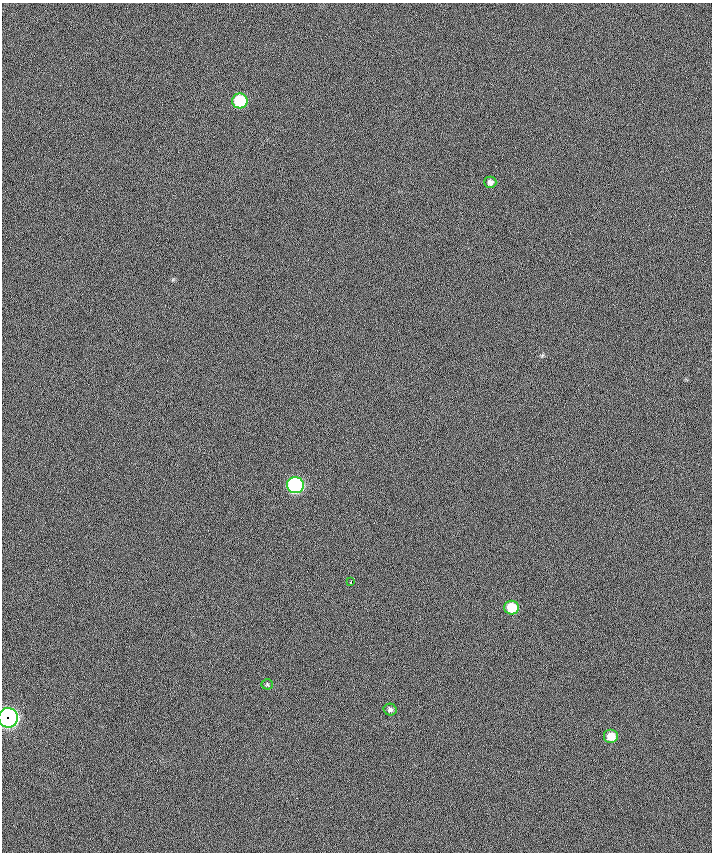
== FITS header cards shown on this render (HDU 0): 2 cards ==
NAXIS1  =                  710 /
NAXIS2  =                  850 /

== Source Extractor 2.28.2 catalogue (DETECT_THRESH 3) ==
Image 710 x 850 px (HDU 0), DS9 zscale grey, 1 PNG px = 1 image px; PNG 714 x 854 px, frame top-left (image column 1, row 850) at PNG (2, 3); each listed source drawn as its Kron ellipse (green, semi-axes under 4 px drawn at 4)
Background -2.39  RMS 25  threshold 75.8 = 3 sigma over >= 5 px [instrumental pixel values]
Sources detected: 9; all 9 listed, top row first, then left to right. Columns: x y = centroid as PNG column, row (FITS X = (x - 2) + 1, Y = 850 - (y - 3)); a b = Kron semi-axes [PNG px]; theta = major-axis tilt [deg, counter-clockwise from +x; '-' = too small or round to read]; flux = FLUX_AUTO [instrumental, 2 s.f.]
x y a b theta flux
240 101 8 7 - 100000
490 182 6 6 - 6000
295 485 8 8 - 320000
351 582 3 2 - 1300
512 608 7 7 - 49000
267 684 5 5 - 2500
390 710 6 6 - 4300
8 718 10 10 - 740000
611 736 7 7 - 22000
At the frame edge (FLAGS 8, measured only in part): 1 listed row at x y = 8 718